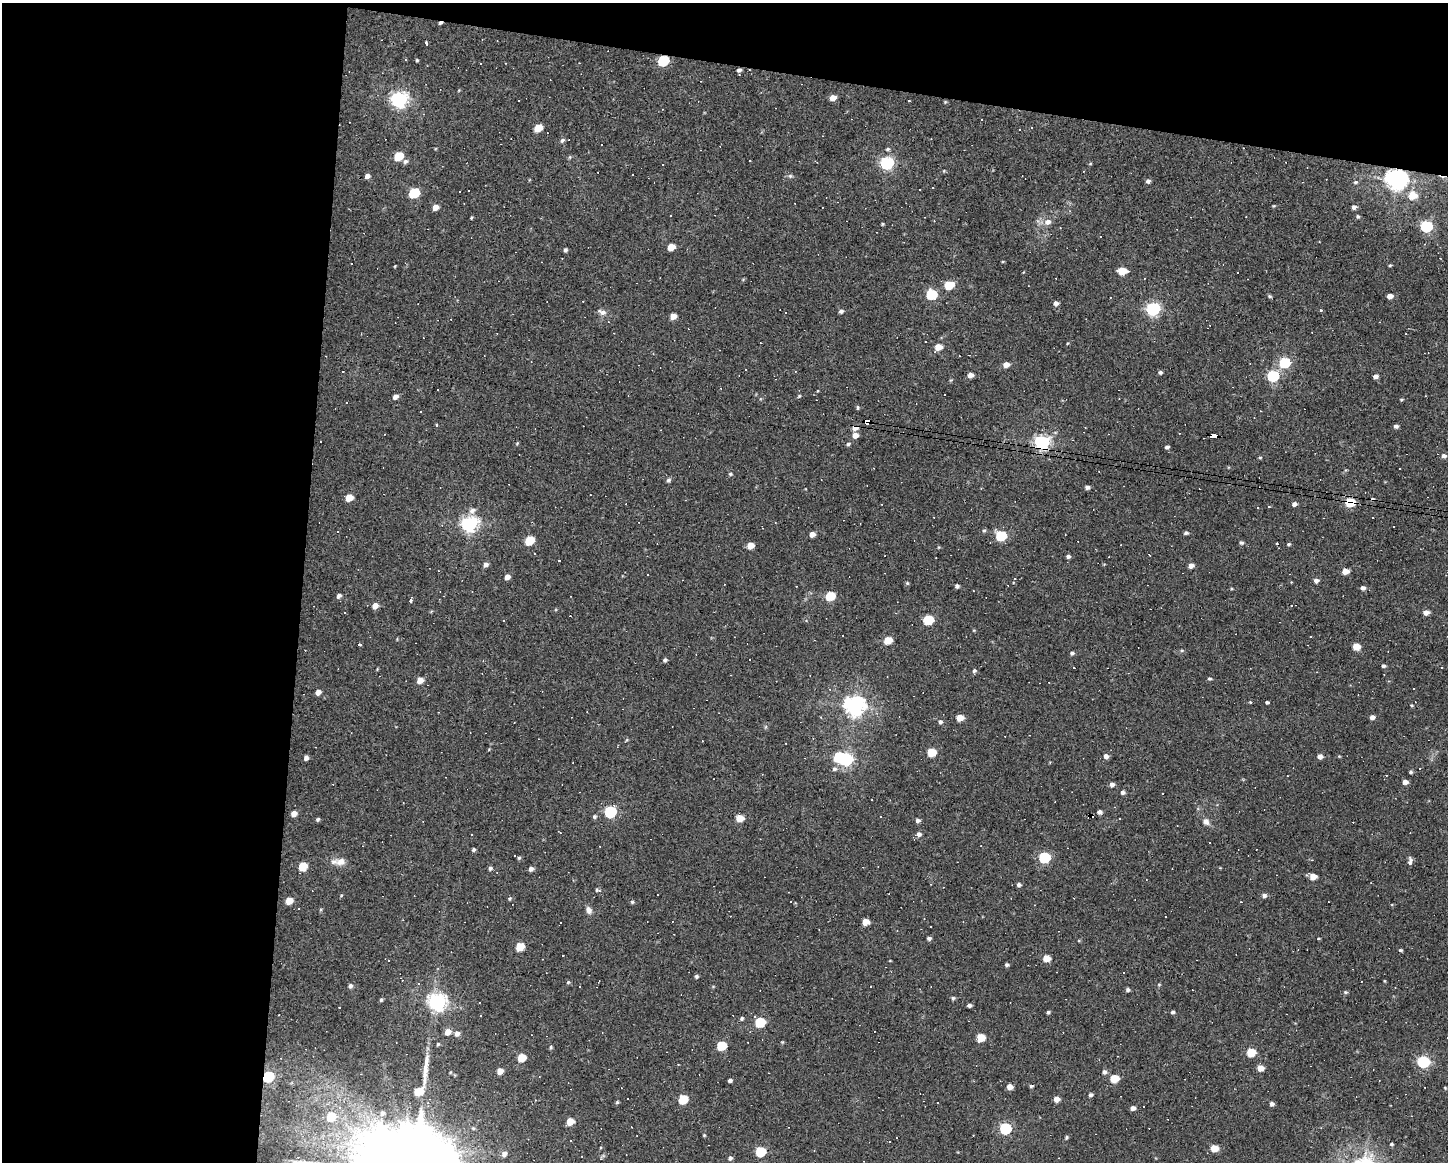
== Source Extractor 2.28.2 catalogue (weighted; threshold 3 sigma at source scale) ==
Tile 1 of 3 x 4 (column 1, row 1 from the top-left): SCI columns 107-1552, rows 3481-4640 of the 4664 x 4640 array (HDU 1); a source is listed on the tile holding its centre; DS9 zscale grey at full resolution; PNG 1450 x 1164 px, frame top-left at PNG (2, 3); no overlay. Shown black and unused: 27% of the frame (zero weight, under 3 of 4 exposures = <1% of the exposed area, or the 3 px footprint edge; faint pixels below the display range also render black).
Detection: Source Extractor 2.28.2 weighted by HDU 2 'WHT'; one run over the whole footprint, this tile lists its part. Background 0.037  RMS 0.0064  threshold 0.0288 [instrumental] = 3 sigma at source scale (4.5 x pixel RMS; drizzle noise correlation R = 1.50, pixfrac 1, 0.05/0.05 arcsec/px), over >= 5 px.
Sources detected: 312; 1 inside a brighter object's white glare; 77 cosmic-ray / hot-pixel residue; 1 long thin detection or spike segment (spike, bleed or trail) — not listed; the other 233 listed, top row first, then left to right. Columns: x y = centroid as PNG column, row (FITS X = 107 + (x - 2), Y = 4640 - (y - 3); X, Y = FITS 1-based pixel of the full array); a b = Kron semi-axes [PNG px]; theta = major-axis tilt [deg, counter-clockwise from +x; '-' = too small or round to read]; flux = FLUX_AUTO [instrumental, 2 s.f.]
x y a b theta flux
440 23 5 3 - 1.1
426 43 4 3 - 1.8
417 60 4 3 - 0.67
663 61 7 5 30 53
505 63 2 2 - 0.34
739 70 5 4 - 1.3
833 98 6 4 24 5.3
399 100 7 6 - 200
981 120 2 2 - 0.55
538 128 6 5 - 15
562 140 7 4 45 1.2
888 149 6 4 16 1
398 156 6 5 - 20
570 157 6 4 71 0.69
405 161 7 6 - 1.6
750 161 3 2 - 0.78
887 163 7 6 - 110
633 175 3 3 - 1
367 176 6 5 - 2.4
790 176 6 5 - 1
1396 179 8 7 - 420
1148 181 5 5 - 1.6
1355 182 6 4 19 0.92
933 188 3 3 - 1.6
414 193 7 5 35 41
1412 195 7 6 - 13
435 207 6 5 - 4.7
1354 207 5 5 - 1.9
1358 216 5 4 - 0.91
471 218 4 3 - 0.58
1048 222 8 7 - 3.9
882 224 5 3 - 0.61
1426 226 6 5 - 76
671 247 6 5 - 9.5
565 250 4 3 - 1.2
1390 265 4 4 - 0.63
395 266 4 2 - 0.47
1122 271 6 5 - 15
1128 271 3 2 - 2.2
1237 272 2 2 - 0.39
949 285 6 5 - 22
931 294 6 6 - 40
1270 296 5 4 - 0.85
1390 296 6 4 3 3.4
1056 303 5 4 - 2.5
1153 309 6 6 - 120
841 311 6 5 - 1.5
1320 311 3 3 - 3.3
602 312 12 7 -21 2.8
786 313 3 3 - 0.99
673 316 5 5 - 5.1
938 347 6 5 - 8.5
1285 362 6 5 - 45
1006 365 6 5 - 4.4
745 370 3 2 - 0.8
343 372 2 2 - 0.64
1160 372 5 4 - 1.3
970 375 5 4 - 3.7
1273 376 6 5 - 64
1375 376 5 4 - 2.2
799 396 5 3 - 0.66
395 397 6 5 - 2.6
347 402 3 3 - 5.2
858 407 6 3 -90 0.77
1261 411 2 2 - 0.46
867 421 6 4 -1 200
437 425 3 3 - 2.1
1396 426 5 4 - 1.6
855 428 7 5 48 4
855 435 6 5 - 4.4
1214 435 7 4 -13 100
1042 442 7 6 - 150
848 444 5 4 - 1
1167 447 5 4 - 1.4
1444 456 5 5 - 2.2
1260 458 5 3 - 0.62
730 474 5 4 - 0.76
668 480 6 5 - 1.4
1087 487 5 4 - 2
349 498 6 5 - 9
1350 502 7 6 - 20
1294 504 5 4 - 2.1
1269 506 4 2 - 0.55
1258 508 3 3 - 5.9
472 511 9 7 34 2.7
1372 518 3 2 - 0.59
469 524 7 6 - 180
1393 527 3 3 - 8.2
984 531 5 4 - 0.84
1186 533 5 4 - 1.2
812 534 5 4 - 3.7
1001 536 6 5 - 42
529 541 6 5 - 24
1241 542 5 4 - 1.1
1288 544 5 4 - 0.8
750 546 5 5 - 7.8
1149 555 3 2 - 0.45
1068 556 5 5 - 1.4
485 565 6 5 - 2.2
1191 566 5 4 - 3.4
1345 571 5 4 - 6.6
507 577 5 5 - 3.5
1015 578 3 3 - 0.58
1316 581 5 4 - 2.3
907 583 5 4 - 0.75
957 586 4 4 - 1.6
1363 588 5 4 - 2.2
339 596 6 5 - 1.7
830 596 6 5 - 25
411 600 3 3 - 19
375 606 6 5 - 4.5
1426 612 5 5 - 3.7
928 620 6 5 - 34
1310 637 2 2 - 0.54
888 640 6 5 - 13
359 644 3 3 - 3.6
1356 647 5 5 - 11
1182 650 5 5 - 0.79
1072 653 5 5 - 1.2
665 660 4 4 - 1.1
1383 666 4 4 - 1.1
1074 668 2 2 - 0.54
974 671 7 5 76 1.2
1209 679 5 4 - 0.87
420 680 6 5 - 5.4
318 692 6 5 - 3.3
1250 702 4 3 - 0.56
1268 702 4 3 - 1.6
1411 705 4 3 - 0.56
855 706 8 7 - 340
1372 717 5 4 - 2.6
960 718 5 5 - 8.1
940 722 6 5 - 1.4
626 740 8 2 50 0.56
702 741 3 2 - 0.4
932 752 6 5 - 20
1106 756 5 5 - 2.7
1320 756 5 5 - 2.8
306 758 5 5 - 1.9
846 759 7 6 - 99
834 769 7 5 2 1.4
1419 769 3 3 - 0.87
1411 772 5 4 - 0.95
1405 782 5 4 - 3.3
1112 785 5 4 - 2.2
1123 792 5 4 - 1.4
1162 794 3 2 - 1
610 812 7 6 - 65
1099 812 5 4 - 1.8
294 814 5 5 - 4.5
594 817 5 5 - 1.1
740 818 5 5 - 10
318 819 5 4 - 0.96
918 820 5 5 - 1.6
1206 822 9 7 -61 2.7
471 834 3 2 - 1.1
919 834 6 5 - 2.2
473 850 5 4 - 1.1
519 858 5 4 - 0.74
1044 858 6 5 - 57
1410 860 10 5 85 1.9
341 862 14 10 -1 5.1
302 866 6 5 - 17
490 868 5 5 - 1.3
531 869 5 4 - 2
1313 876 5 5 - 7.6
1019 885 5 4 - 1.4
598 890 8 4 -13 1.2
1264 895 5 5 - 1.9
510 899 6 4 56 0.85
289 901 6 5 - 8.8
632 902 5 4 - 0.83
1241 902 2 2 - 0.49
589 910 10 7 -70 2.7
866 922 5 4 - 7.9
929 939 5 4 - 1.5
520 947 6 5 - 17
1400 950 5 3 - 0.88
1046 958 5 5 - 9.1
1007 965 5 4 - 1.1
1123 972 3 3 - 1.1
696 976 4 4 - 0.99
418 983 4 3 - 0.76
350 986 6 5 - 1.5
1128 990 5 4 - 1.2
1345 992 5 5 - 0.84
953 998 5 4 - 1.1
381 1000 5 4 - 0.92
437 1002 7 7 - 230
969 1005 4 3 - 1.5
339 1007 2 2 - 0.37
1048 1012 4 4 - 0.93
1173 1012 4 4 - 1.2
480 1015 3 3 - 1.1
742 1018 6 5 - 1
760 1022 6 6 - 33
448 1032 6 6 - 4.9
457 1034 6 6 - 2.6
981 1038 6 5 - 18
438 1044 5 4 - 0.77
721 1046 6 5 - 25
551 1047 5 4 - 0.79
1251 1052 6 5 - 21
521 1058 6 5 - 15
1423 1062 6 6 - 79
1260 1068 5 5 - 7.1
500 1071 5 5 - 5.7
1104 1072 5 5 - 1.8
268 1077 6 6 - 45
1114 1078 6 5 - 18
730 1080 4 3 - 1.3
1031 1086 5 4 - 1
1010 1087 5 5 - 4.5
1445 1088 4 3 - 0.5
418 1091 6 5 - 14
1090 1095 4 4 - 1.4
683 1099 6 5 - 24
1056 1099 5 5 - 4.3
617 1102 5 4 - 0.82
1272 1104 5 4 - 1.8
1133 1108 5 4 - 2.4
382 1113 7 6 - 1.8
331 1117 7 6 - 17
570 1122 5 5 - 10
1005 1128 6 6 - 68
704 1135 4 3 - 0.55
1066 1137 5 4 - 0.88
571 1141 2 2 - 0.55
1391 1144 5 4 - 0.85
1214 1148 5 5 - 12
760 1152 6 6 - 35
504 1154 6 5 - 2.5
730 1158 6 5 - 1.5
Overlapping masked pixels (flux is a lower limit): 10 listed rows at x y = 440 23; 663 61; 739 70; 1396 179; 867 421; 855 428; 1214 435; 1042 442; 1350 502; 268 1077